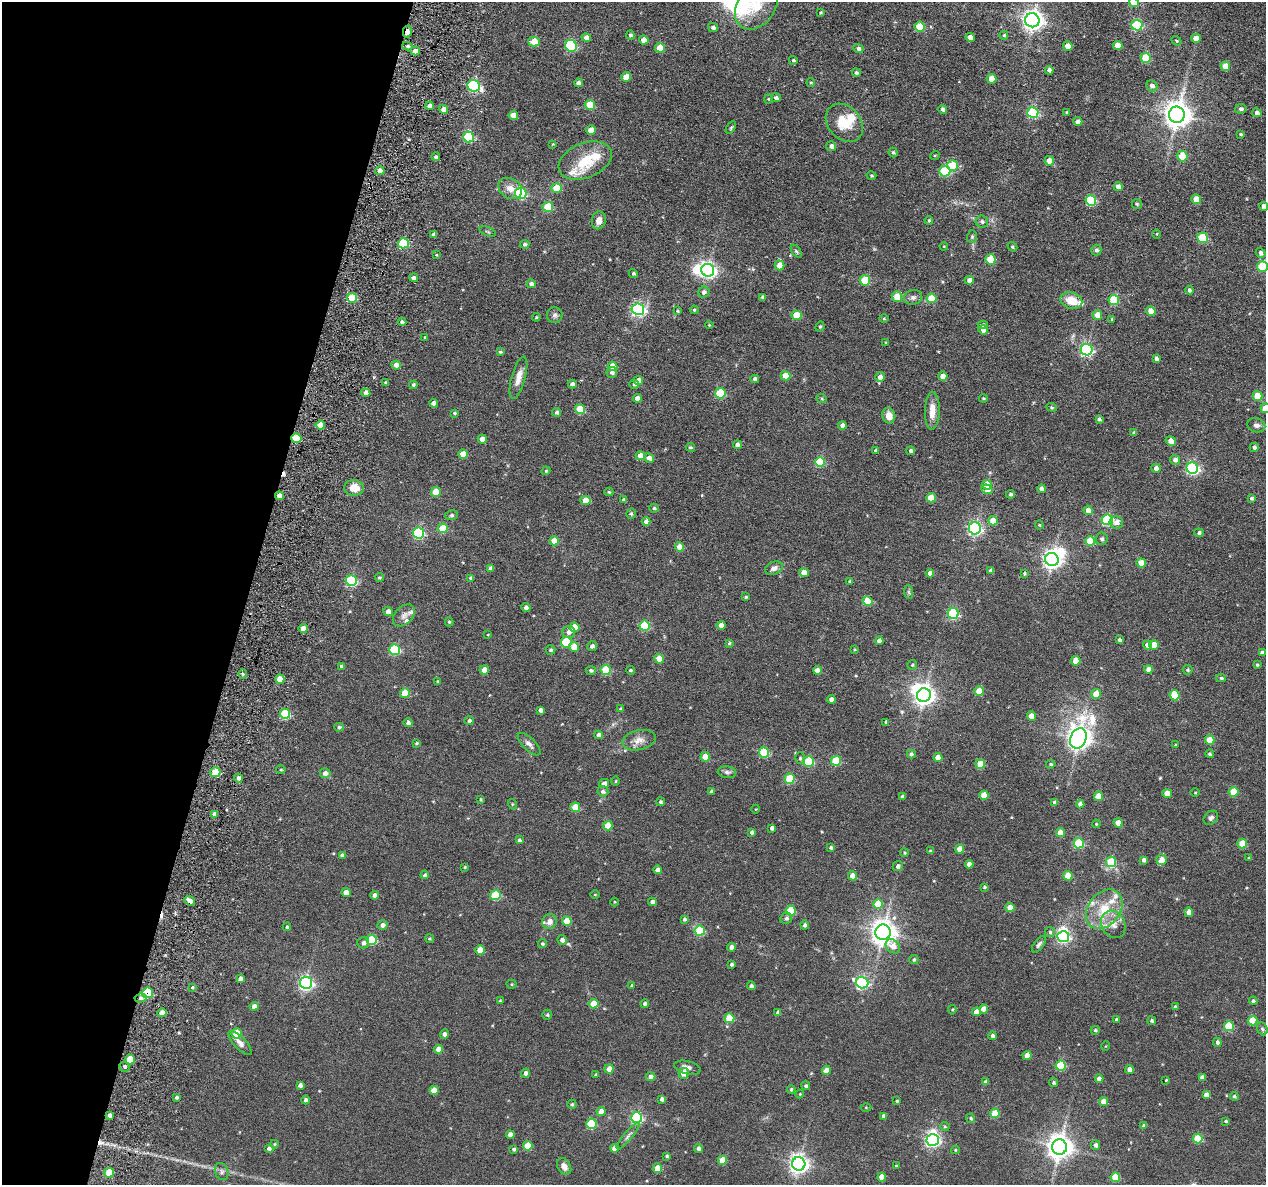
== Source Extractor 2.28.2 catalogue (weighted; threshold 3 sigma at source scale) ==
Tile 9 of 4 x 4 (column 1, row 3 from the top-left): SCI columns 86-1349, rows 1384-2566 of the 5225 x 5247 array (HDU 1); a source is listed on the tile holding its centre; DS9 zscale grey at full resolution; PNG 1268 x 1187 px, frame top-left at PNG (2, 2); each listed source drawn as its Kron ellipse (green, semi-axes under 4 px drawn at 4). Shown black and unused: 20% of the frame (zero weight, under 3 of 6 exposures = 5% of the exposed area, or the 3 px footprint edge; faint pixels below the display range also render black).
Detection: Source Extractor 2.28.2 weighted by HDU 2 'WHT'; one run over the whole footprint, this tile lists its part. Background 0.0635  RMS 0.0085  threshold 0.0348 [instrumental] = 3 sigma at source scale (4.09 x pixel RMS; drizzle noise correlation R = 1.36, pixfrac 0.8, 0.05/0.05 arcsec/px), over >= 5 px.
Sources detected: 493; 5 inside a brighter object's white glare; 3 cosmic-ray / hot-pixel residue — neither listed nor drawn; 11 inside a brighter listed object's ellipse — not listed separately; the other 474 listed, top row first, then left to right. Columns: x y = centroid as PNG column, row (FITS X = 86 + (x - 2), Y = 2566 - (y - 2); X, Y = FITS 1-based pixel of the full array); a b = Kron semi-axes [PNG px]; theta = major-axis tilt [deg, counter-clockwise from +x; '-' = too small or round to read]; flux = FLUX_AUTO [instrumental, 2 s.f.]
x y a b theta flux
1134 2 5 4 - 13
756 6 25 18 53 24
821 13 4 3 - 0.77
1032 20 7 7 - 450
1137 25 5 5 - 65
713 27 5 4 - 2.2
920 27 5 5 - 26
407 32 6 4 76 6.2
630 35 4 4 - 1.6
1004 35 4 4 - 1.2
970 37 4 4 - 5.1
586 38 5 4 - 4
1196 38 5 4 - 7.3
644 40 4 4 - 6.7
1176 41 5 4 - 0.85
534 42 6 4 -3 11
1118 45 5 4 - 8.9
407 46 5 4 - 1.6
571 46 6 5 - 56
1068 46 5 4 - 7.2
660 48 5 5 - 14
858 49 5 4 - 2.1
415 51 4 4 - 4.4
1146 58 5 5 - 32
793 60 4 4 - 1.4
1225 66 5 4 - 9.1
1049 70 4 4 - 2.6
856 73 4 4 - 1.6
626 77 5 5 - 12
992 79 5 4 - 11
578 83 4 4 - 2.4
811 83 4 3 - 0.81
474 86 6 5 - 96
1152 86 6 5 - 2.9
776 98 5 4 - 1.8
768 99 4 4 - 0.69
590 105 5 5 - 22
430 106 4 4 - 4.3
443 109 5 4 - 6
943 109 4 4 - 2.3
1241 109 5 4 - 1.9
1033 112 5 5 - 75
1067 112 4 3 - 0.94
1257 113 4 4 - 2.6
1177 115 8 8 - 870
513 116 5 4 - 7.2
1078 121 4 4 - 3
844 123 21 16 -48 17
731 128 7 4 57 0.91
591 130 5 4 - 9.5
1241 134 4 3 - 0.91
468 137 5 5 - 53
553 144 4 3 - 0.6
831 146 5 5 - 2.6
893 153 5 4 - 1.2
935 155 5 3 - 0.64
1182 156 5 5 - 21
436 157 4 3 - 1.5
585 160 28 17 22 23
1049 161 5 4 - 8.4
952 165 5 5 - 26
380 171 4 4 - 4.3
945 171 5 5 - 50
871 176 5 4 - 0.91
1118 187 4 4 - 4.5
510 188 12 9 -32 5.8
557 188 5 5 - 19
521 193 6 5 - 70
1196 199 5 4 - 13
1091 201 5 5 - 53
1137 204 5 5 - 0.91
1264 206 4 4 - 4.7
548 207 5 5 - 24
599 220 9 7 76 4.4
929 220 4 3 - 1.1
982 222 6 6 - 1.8
488 231 9 3 -21 0.84
1156 234 5 3 - 0.67
434 235 4 4 - 3.2
972 237 6 5 - 1.1
1202 238 5 5 - 38
403 243 5 5 - 42
525 244 4 4 - 1.6
944 246 4 3 - 0.62
1012 247 5 4 - 1.1
1096 250 5 5 - 1.9
796 251 7 4 -54 1
1261 253 5 4 - 2.5
436 255 4 4 - 0.7
990 259 5 5 - 25
780 265 5 5 - 8.9
1263 266 5 5 - 44
708 270 6 6 - 230
633 273 4 4 - 1.2
414 278 4 4 - 3.1
865 280 5 5 - 30
969 280 5 4 - 4
531 284 4 4 - 2.4
1189 290 4 4 - 1.5
704 292 6 5 - 2.6
763 297 4 4 - 1.9
897 297 5 5 - 13
913 297 9 7 11 2.8
352 298 5 4 - 26
931 298 5 5 - 21
1114 300 5 5 - 31
1071 301 11 8 -16 13
638 309 6 6 - 150
694 310 4 3 - 0.77
678 311 4 3 - 0.91
1151 311 5 4 - 8.4
555 315 8 8 - 2.2
796 315 5 4 - 18
1097 315 5 4 - 8.5
536 317 4 4 - 0.7
884 319 5 3 - 0.63
1112 319 4 3 - 0.84
402 322 4 3 - 1.8
709 325 4 3 - 0.61
983 325 5 4 - 2
820 327 5 3 - 0.94
983 330 5 4 - 5.6
425 337 4 3 - 0.86
886 343 3 3 - 0.94
1087 350 6 5 - 110
500 352 3 3 - 0.89
1156 358 4 4 - 2.3
396 365 5 4 - 4.2
612 366 5 4 - 11
612 372 5 5 - 2.1
786 376 5 4 - 10
943 376 4 4 - 8.2
880 377 5 4 - 4.9
518 378 22 7 75 6.5
755 379 4 4 - 2.2
638 381 5 4 - 6.5
386 383 4 3 - 1.1
572 384 4 4 - 2.3
634 384 4 4 - 1.2
413 385 4 4 - 1.3
366 393 4 4 - 3.6
720 393 5 5 - 38
1258 396 5 5 - 18
638 398 4 4 - 4.8
983 398 4 3 - 0.75
822 399 5 3 - 0.8
434 403 4 4 - 4.1
1052 407 5 4 - 0.91
1265 408 5 5 - 16
580 409 5 5 - 25
932 411 19 7 88 9
557 412 4 4 - 2
454 413 4 3 - 0.99
889 416 8 6 -74 6.8
1099 419 4 4 - 1.7
320 425 4 4 - 9.1
842 425 4 4 - 3.4
1256 425 9 7 -17 2.9
1134 433 4 4 - 1.6
296 438 5 4 - 28
482 439 4 4 - 7.1
1171 441 5 4 - 5.9
737 445 4 4 - 3.1
690 447 5 4 - 1.1
1254 447 4 4 - 2.4
876 451 4 3 - 1.9
910 451 4 4 - 1.9
463 454 5 4 - 11
641 456 5 4 - 9.7
649 458 5 4 - 3.1
1175 460 5 4 - 3.7
820 462 5 5 - 37
1156 468 4 4 - 3.3
1192 468 6 5 - 120
546 471 4 4 - 0.81
987 485 5 5 - 11
354 488 10 8 -5 9.7
987 489 5 5 - 5.6
1041 489 4 4 - 3.5
436 492 5 5 - 16
609 492 4 4 - 1.1
1011 494 4 4 - 1.3
279 496 4 4 - 6.2
931 498 5 4 - 15
1251 498 4 4 - 1.4
585 500 5 4 - 10
624 500 4 4 - 3
654 508 5 4 - 1.4
1088 510 4 4 - 4.7
631 514 5 4 - 1.2
452 515 6 5 - 1.3
1107 520 6 5 - 65
993 521 5 4 - 14
646 522 4 4 - 4
1116 523 7 6 - 3.9
1039 525 4 4 - 0.71
443 528 5 5 - 19
975 528 6 6 - 140
419 533 5 5 - 70
1199 533 4 4 - 1.8
1102 539 6 6 - 1.5
554 541 5 4 - 11
1090 541 5 5 - 20
679 547 5 4 - 8.4
1052 559 7 6 - 340
1141 563 5 4 - 11
774 568 9 6 22 3.2
491 569 4 4 - 3
991 571 4 4 - 2.8
804 573 4 4 - 8.2
930 573 4 4 - 3.8
1024 573 4 4 - 0.99
379 577 4 4 - 0.95
471 578 4 3 - 1.8
351 581 5 5 - 70
850 581 4 3 - 1.5
909 592 7 4 -88 1.2
746 597 4 3 - 0.93
867 601 5 5 - 22
526 608 4 4 - 2.5
388 611 5 4 - 4.9
953 613 5 5 - 65
404 615 13 8 45 3.7
449 622 4 4 - 1.1
721 625 4 4 - 5.4
644 626 5 5 - 38
574 627 5 4 - 11
303 629 4 4 - 5.8
569 632 6 6 - 2.8
488 634 4 2 - 0.44
1119 640 4 3 - 2.1
879 641 4 4 - 3.2
566 642 5 5 - 41
729 643 4 3 - 0.89
1147 645 5 4 - 4.6
1154 645 5 4 - 12
592 646 5 4 - 1.8
574 647 5 4 - 10
395 649 5 5 - 62
854 649 4 2 - 0.56
551 650 5 4 - 1.4
1262 653 4 4 - 2.4
659 659 5 4 - 14
1076 661 5 4 - 12
912 665 5 5 - 0.98
1257 665 4 4 - 1
341 666 4 3 - 0.92
1148 669 4 4 - 5.3
484 670 4 4 - 8
591 670 5 4 - 1.5
606 670 5 5 - 33
630 670 4 3 - 1
1188 670 5 5 - 1.1
817 671 4 4 - 7.3
243 674 4 4 - 1
1221 678 5 3 - 1.3
280 679 4 4 - 9.6
438 682 3 3 - 0.88
979 691 5 4 - 13
405 693 5 4 - 14
1096 694 5 4 - 11
924 695 7 6 - 400
1174 695 5 5 - 20
831 699 4 4 - 3.6
621 709 4 4 - 1.2
541 710 4 4 - 3.1
285 714 5 5 - 43
1031 716 4 4 - 7.3
469 720 4 4 - 1.5
886 722 4 4 - 2
408 723 5 4 - 2
339 727 5 4 - 1.3
599 735 4 4 - 2.8
1078 738 10 8 67 590
639 740 17 10 13 5.9
1210 740 5 4 - 16
416 743 4 3 - 0.87
529 744 15 6 -44 3.3
1175 745 4 3 - 0.64
764 752 5 5 - 38
911 754 4 4 - 1.6
1210 754 4 4 - 1
705 757 4 4 - 11
938 757 4 4 - 6.9
800 758 6 5 - 1.3
836 761 5 5 - 33
809 762 5 5 - 37
980 764 5 4 - 17
1051 764 5 4 - 1.1
281 770 5 3 - 0.73
215 772 5 5 - 24
727 772 9 6 -5 2.2
325 773 5 5 - 3.5
238 778 4 4 - 1.9
790 779 5 5 - 29
616 781 5 3 - 0.6
604 783 5 4 - 3.5
603 791 5 5 - 2.2
711 791 4 3 - 2.2
1234 792 5 5 - 20
1167 793 4 4 - 12
1195 793 5 3 - 0.68
984 795 4 4 - 11
1099 796 5 4 - 11
902 797 4 4 - 1.6
481 799 4 3 - 0.8
661 802 4 4 - 1.1
1055 802 4 4 - 2.4
512 804 5 3 - 0.66
1080 804 4 4 - 3.2
575 807 5 5 - 18
756 809 4 3 - 0.56
215 814 4 4 - 3.2
1211 818 8 6 41 1.8
1118 823 4 4 - 7.2
1096 824 4 3 - 0.56
608 826 5 4 - 15
772 828 4 4 - 2.5
752 832 4 4 - 1.9
1060 833 4 4 - 9.7
519 840 4 4 - 1.5
1079 843 5 5 - 44
1242 844 5 4 - 15
831 848 4 4 - 1.6
960 849 4 4 - 10
930 851 4 3 - 1.1
904 853 4 3 - 0.9
342 855 4 4 - 2.5
1249 858 4 4 - 0.7
1161 859 5 5 - 5
1144 860 4 4 - 2.7
1111 862 5 5 - 24
969 864 4 4 - 4.9
898 866 5 5 - 2.4
465 867 3 3 - 0.71
658 870 4 4 - 3.6
425 875 4 4 - 1.7
853 876 4 4 - 8.8
1068 876 5 4 - 13
984 887 4 3 - 0.86
346 892 4 4 - 6.1
374 895 4 4 - 2.9
495 895 5 5 - 36
595 895 4 3 - 0.58
190 901 6 4 -39 3.8
614 902 4 3 - 0.56
652 902 4 4 - 3.1
878 904 5 5 - 19
1010 907 4 4 - 7.3
1104 909 22 16 52 21
791 910 5 5 - 27
1189 912 5 4 - 5.2
786 918 6 5 - 2
684 919 4 4 - 1.6
567 921 5 5 - 15
550 922 8 7 - 4.7
1113 924 14 11 -60 7.3
383 925 5 4 - 3.1
805 925 4 4 - 1.7
287 927 4 4 - 1.2
700 931 5 5 - 45
883 932 8 7 - 700
1050 932 5 5 - 1.1
1063 937 6 5 - 110
429 939 4 4 - 0.91
372 940 5 5 - 39
562 940 5 5 - 2.9
363 943 6 5 - 2.2
542 944 4 4 - 1
1039 944 10 5 54 1.9
893 946 8 6 -43 7.6
732 947 4 4 - 3.6
480 950 4 4 - 12
914 960 4 4 - 1.4
732 964 3 3 - 1.5
240 979 4 4 - 2.8
306 983 6 6 - 170
862 983 6 6 - 100
511 984 5 4 - 0.83
632 985 4 4 - 1.3
751 986 4 4 - 2
192 987 4 3 - 0.87
148 993 5 5 - 38
141 998 6 4 10 2
500 1000 3 3 - 0.62
1253 1001 4 4 - 1.8
594 1004 5 4 - 13
645 1004 4 4 - 1.8
254 1006 4 4 - 4.2
1175 1007 3 3 - 1.7
984 1009 4 4 - 6.1
952 1010 5 4 - 0.84
778 1012 4 4 - 2.2
976 1012 4 4 - 6.6
162 1013 4 4 - 7
547 1015 5 4 - 1.2
729 1018 5 5 - 24
1116 1019 3 3 - 1
1152 1021 4 4 - 1.2
1253 1021 5 5 - 21
1229 1026 5 5 - 34
1262 1029 7 5 -67 1.2
1095 1030 4 4 - 1
236 1033 5 5 - 20
444 1034 4 4 - 2.5
992 1036 4 4 - 2
1217 1042 4 4 - 2
240 1043 15 6 -46 4
1106 1046 5 3 - 0.56
438 1049 4 4 - 7.4
1027 1055 4 4 - 6.1
130 1059 5 5 - 20
1061 1066 5 5 - 40
124 1067 5 5 - 1.3
687 1068 13 6 -13 3.4
609 1069 4 4 - 7.7
826 1070 4 4 - 6.4
1130 1070 4 4 - 6
526 1073 4 4 - 2.9
684 1073 5 5 - 5.6
596 1075 4 3 - 0.76
651 1077 5 4 - 3.7
1202 1077 4 4 - 3.2
1099 1079 4 4 - 3.3
1166 1080 4 4 - 0.68
986 1082 4 4 - 2.4
1054 1083 4 4 - 1.2
300 1085 4 4 - 2.5
806 1086 4 4 - 1.8
791 1089 4 4 - 1.1
434 1090 5 4 - 9.8
800 1094 4 4 - 0.67
1206 1095 4 4 - 4.6
1234 1096 4 4 - 1.3
176 1097 3 3 - 1.5
662 1099 4 4 - 2.4
306 1100 4 4 - 2.1
897 1101 3 3 - 0.84
1103 1102 4 4 - 6.5
572 1104 4 4 - 0.97
866 1107 5 3 - 0.65
601 1111 4 4 - 5.6
995 1113 5 4 - 20
110 1115 4 3 - 2.9
884 1116 4 4 - 2.1
637 1118 5 5 - 100
971 1118 5 4 - 1.2
1226 1121 3 3 - 1.1
591 1124 5 5 - 35
945 1126 5 3 - 0.78
1144 1126 4 4 - 2.1
510 1135 4 4 - 4.4
628 1136 16 4 50 2.4
1198 1138 5 5 - 20
933 1140 6 5 - 170
275 1144 4 4 - 0.74
1096 1145 5 4 - 2.5
528 1146 5 5 - 17
1059 1147 7 7 - 710
269 1148 5 4 - 1.9
614 1148 4 4 - 5.5
698 1148 4 4 - 2.4
514 1149 4 4 - 1.4
955 1150 4 4 - 0.67
667 1156 3 3 - 1.2
722 1160 4 4 - 14
799 1164 7 6 - 380
564 1166 9 6 -56 4.2
896 1166 3 3 - 0.78
657 1168 5 4 - 14
222 1171 9 6 -70 2.2
109 1173 5 4 - 17
882 1177 4 4 - 9.1
1115 1177 5 5 - 24
Overlapping masked pixels (flux is a lower limit): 7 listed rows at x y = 407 32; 380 171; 296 438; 279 496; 190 901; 148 993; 141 998
Isophote crosses this tile's border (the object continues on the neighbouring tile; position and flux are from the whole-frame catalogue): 5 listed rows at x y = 1134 2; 756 6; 1264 206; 1263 266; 1265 408